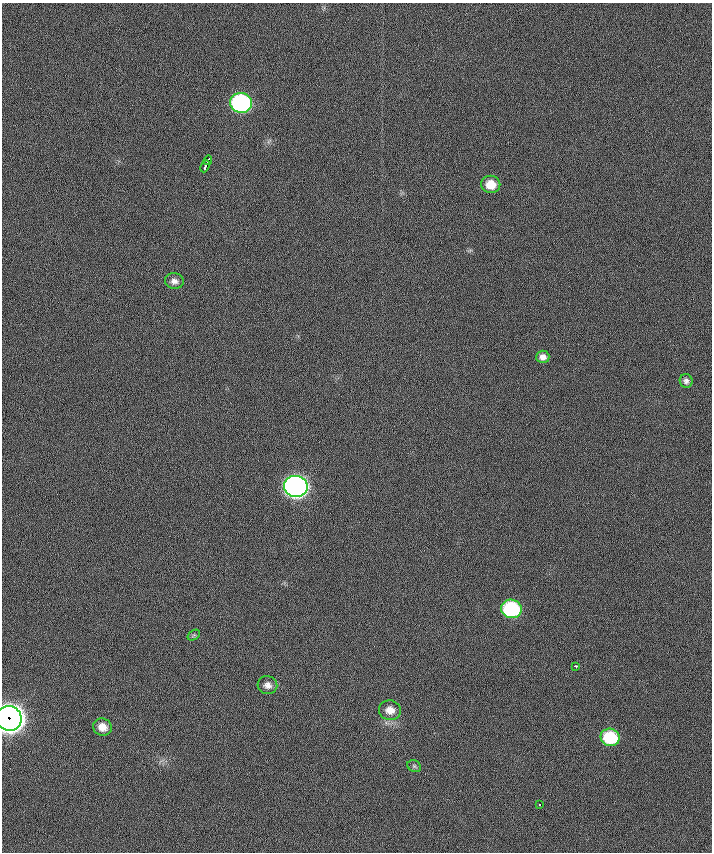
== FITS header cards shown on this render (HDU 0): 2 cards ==
NAXIS1  =                  710 /
NAXIS2  =                  850 /

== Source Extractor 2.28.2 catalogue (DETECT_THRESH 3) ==
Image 710 x 850 px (HDU 0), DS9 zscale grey, 1 PNG px = 1 image px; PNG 714 x 854 px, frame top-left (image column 1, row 850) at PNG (2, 3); each listed source drawn as its Kron ellipse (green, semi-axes under 4 px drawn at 4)
Background 0.362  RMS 9.8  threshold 29.4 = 3 sigma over >= 5 px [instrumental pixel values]
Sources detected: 18; all 18 listed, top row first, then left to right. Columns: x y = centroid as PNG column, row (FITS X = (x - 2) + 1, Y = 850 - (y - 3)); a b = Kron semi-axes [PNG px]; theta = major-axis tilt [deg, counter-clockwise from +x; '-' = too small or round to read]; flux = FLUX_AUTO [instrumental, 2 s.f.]
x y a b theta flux
241 103 11 10 - 1.6e+05
208 160 5 2 - 2.3e+03
205 166 6 2 65 3.2e+03
491 184 9 8 - 1.0e+04
174 281 9 8 - 3.4e+03
543 357 6 6 - 3.3e+03
686 381 7 6 - 2.1e+03
296 486 12 10 -10 4.9e+05
511 609 10 9 - 7.6e+04
194 635 7 4 34 1.1e+03
575 666 3 2 - 5.2e+03
267 685 10 9 - 4.0e+03
390 710 11 10 - 6.8e+03
9 718 13 12 - 1.1e+06
102 727 9 8 - 7.0e+03
610 737 10 8 -13 3.4e+04
414 766 7 5 -27 1.2e+03
539 805 3 2 - 1.7e+03
At the frame edge (FLAGS 8, measured only in part): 1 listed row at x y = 9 718